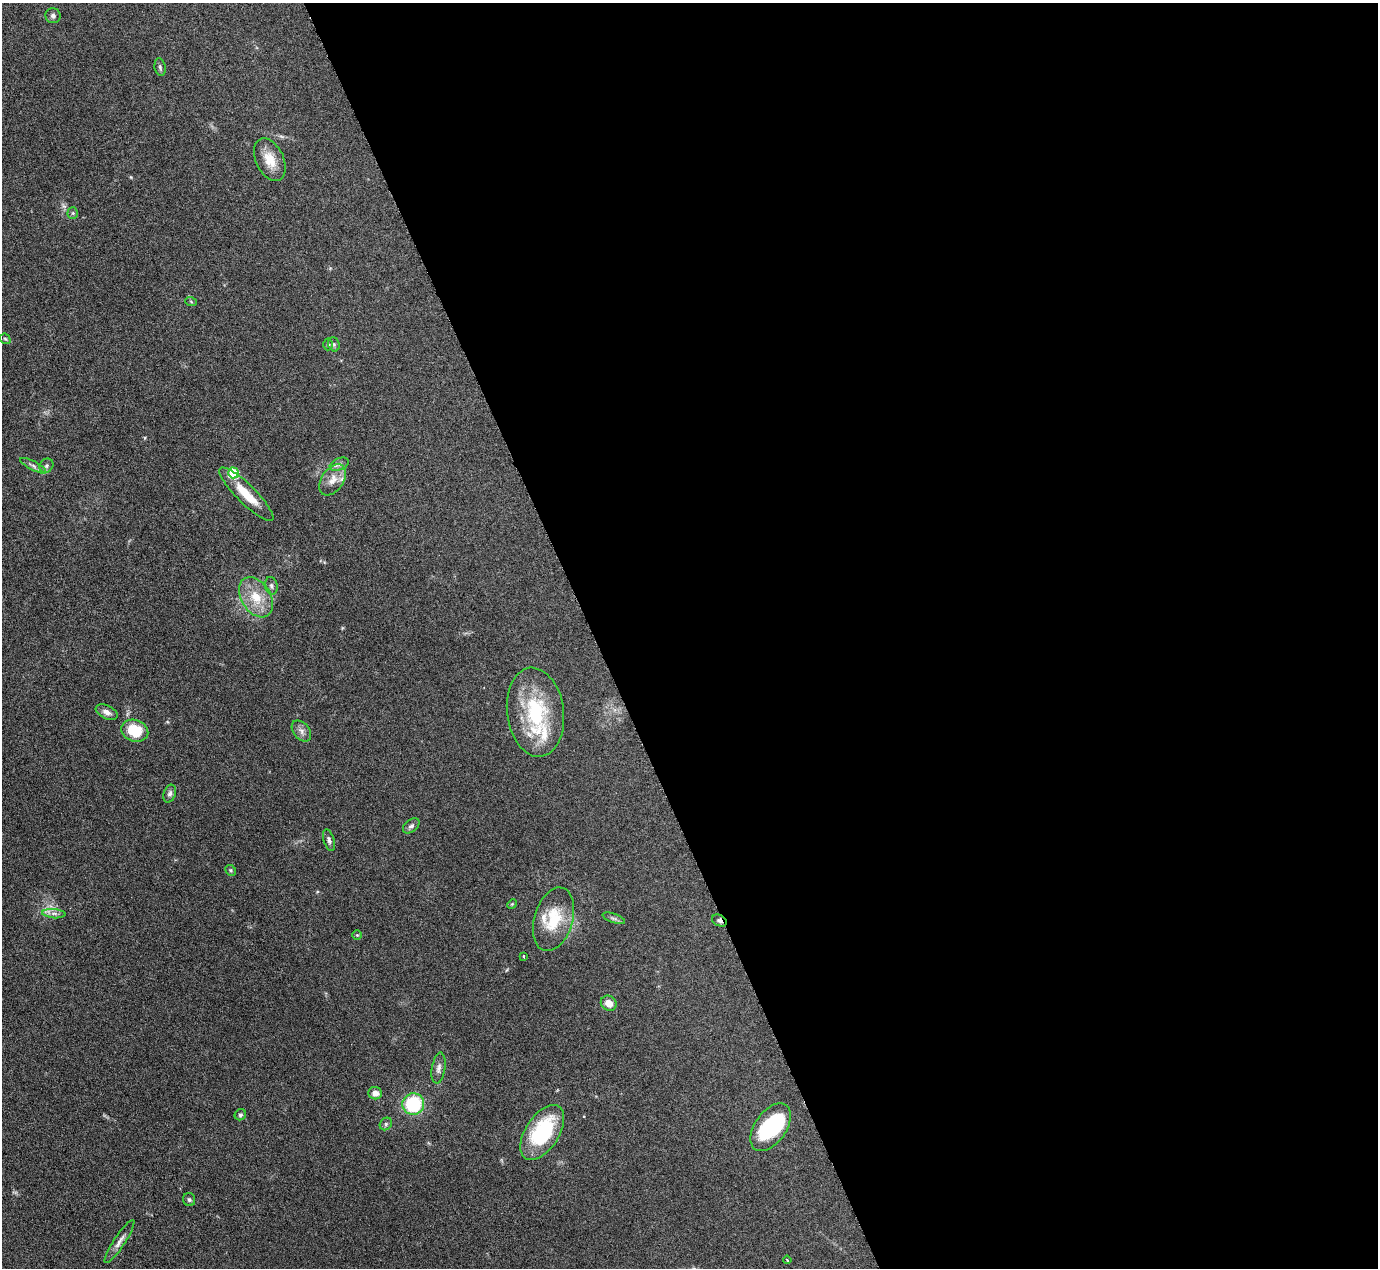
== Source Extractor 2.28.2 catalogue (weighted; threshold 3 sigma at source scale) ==
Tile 8 of 4 x 4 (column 4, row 2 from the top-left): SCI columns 4128-5503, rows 2679-3944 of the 5503 x 5489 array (HDU 1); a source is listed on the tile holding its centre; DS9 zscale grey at full resolution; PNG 1380 x 1270 px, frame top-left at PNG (2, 3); each listed source drawn as its Kron ellipse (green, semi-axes under 4 px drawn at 4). Shown black and unused: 57% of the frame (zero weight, under 3 of 6 exposures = <1% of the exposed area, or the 3 px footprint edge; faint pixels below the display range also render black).
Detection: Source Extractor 2.28.2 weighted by HDU 2 'WHT'; one run over the whole footprint, this tile lists its part. Background 0.0746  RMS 0.0042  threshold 0.0172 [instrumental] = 3 sigma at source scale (4.09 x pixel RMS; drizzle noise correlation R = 1.36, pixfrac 0.8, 0.05/0.05 arcsec/px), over >= 5 px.
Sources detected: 46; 1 inside a brighter object's white glare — neither listed nor drawn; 3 inside a brighter listed object's ellipse — not listed separately; the other 42 listed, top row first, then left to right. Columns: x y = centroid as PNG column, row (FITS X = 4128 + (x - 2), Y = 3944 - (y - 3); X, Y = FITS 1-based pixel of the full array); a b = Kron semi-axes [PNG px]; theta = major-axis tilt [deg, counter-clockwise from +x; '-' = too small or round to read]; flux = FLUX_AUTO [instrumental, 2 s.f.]
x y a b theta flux
53 16 8 7 - 1.1
160 67 9 5 -80 0.87
270 160 23 14 -65 7.1
73 213 5 5 - 0.59
191 302 6 3 -21 0.48
5 339 6 4 -42 0.5
334 344 7 5 -69 0.75
328 345 6 4 89 0.64
339 464 10 6 22 1.4
33 466 14 4 -28 1.3
46 466 7 6 - 1
233 473 5 5 - 25
333 480 17 11 56 4.5
246 494 37 9 -45 10
271 586 9 6 -80 1.2
256 597 22 14 -58 9.5
107 712 12 6 -25 2.1
535 712 45 28 -83 32
135 731 14 10 -17 12
301 731 12 8 -51 1.9
170 794 9 6 71 1.1
411 826 9 6 39 1.1
329 840 11 5 -72 1.1
231 870 6 5 - 0.61
512 904 5 4 - 0.43
54 914 11 4 -5 1.5
614 918 12 4 -19 1.1
554 919 33 19 73 14
719 921 8 5 -29 1.1
357 935 5 5 - 0.49
524 956 3 2 - 0.41
609 1003 8 7 - 3.8
439 1068 15 6 81 1.8
375 1093 7 6 - 2.7
413 1104 11 10 - 25
240 1115 6 5 - 0.79
386 1124 7 5 48 0.8
771 1127 27 15 55 29
542 1132 31 16 57 32
189 1200 7 6 - 0.86
119 1242 25 5 57 2.6
787 1260 4 3 - 0.34
Overlapping masked pixels (flux is a lower limit): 1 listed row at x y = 719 921